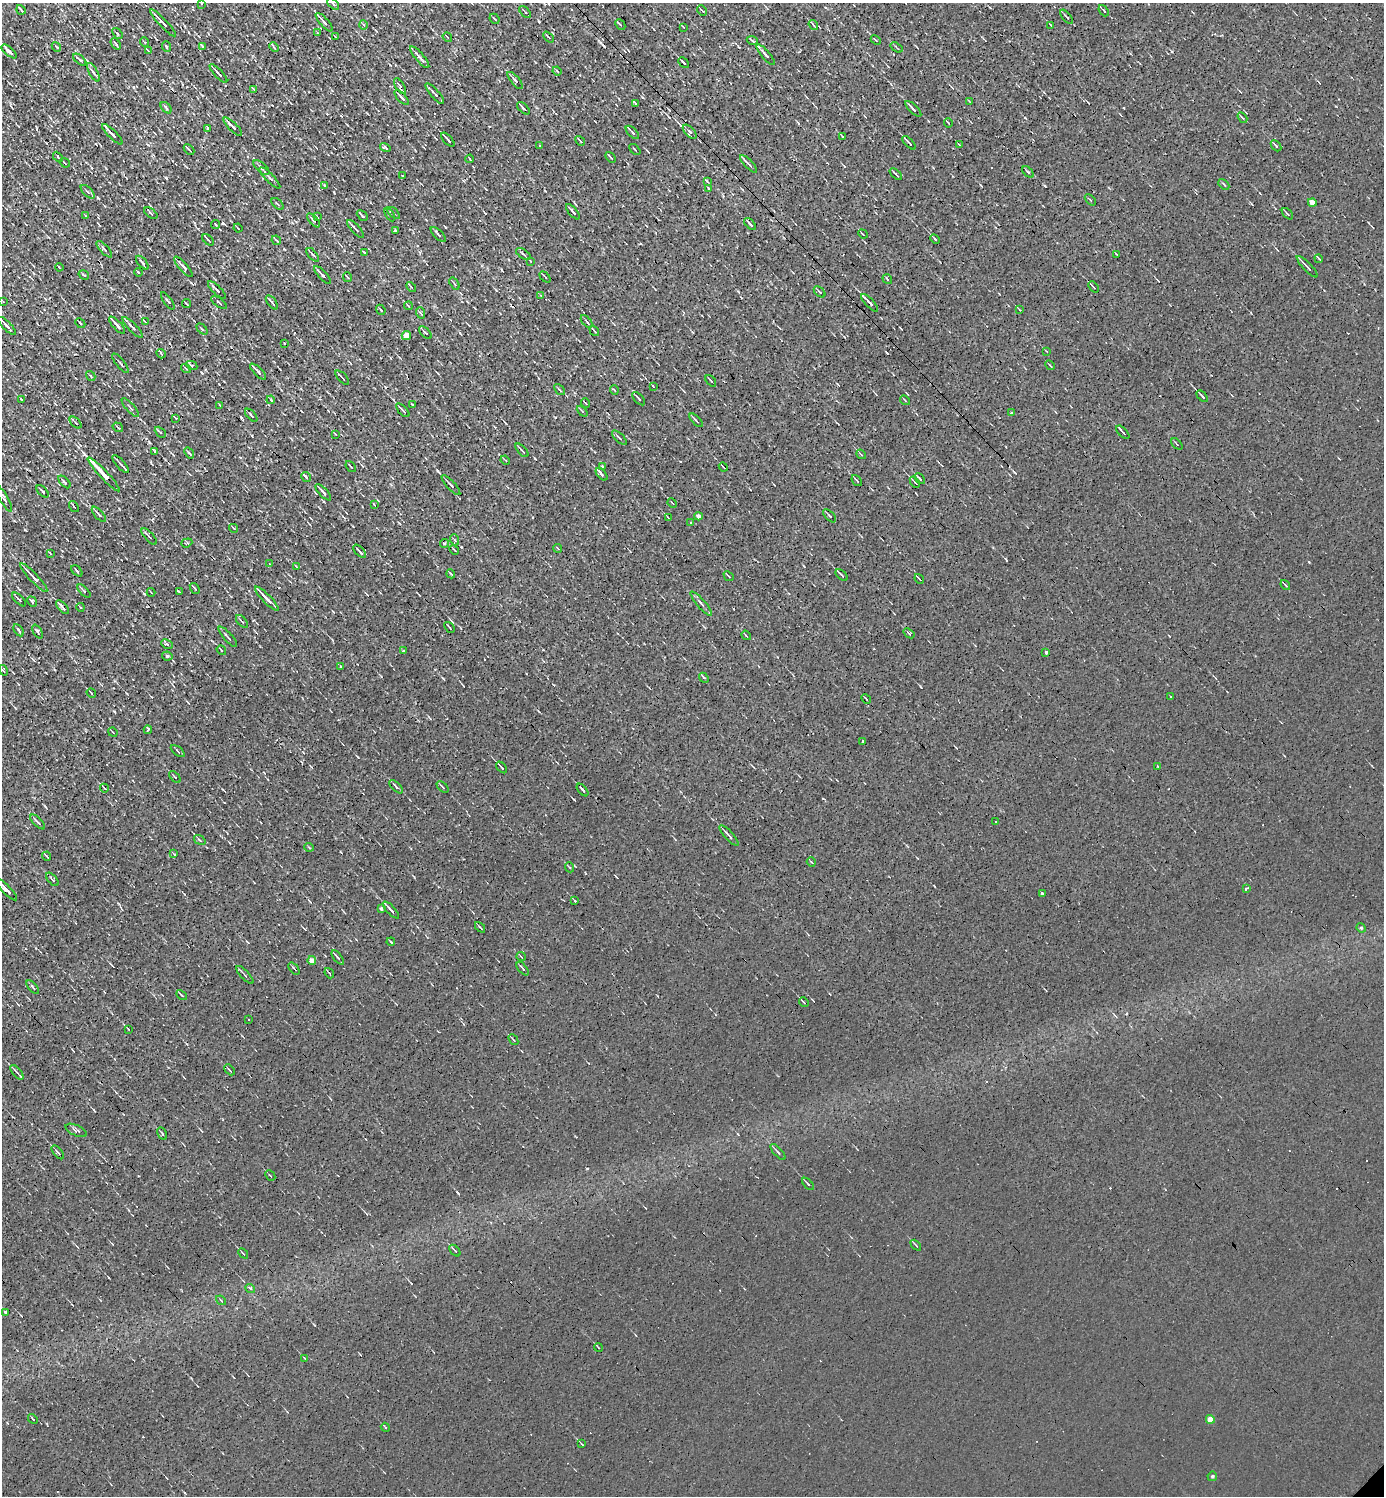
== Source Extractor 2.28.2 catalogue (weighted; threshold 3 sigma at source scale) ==
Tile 11 of 4 x 4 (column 3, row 3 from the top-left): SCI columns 3062-4443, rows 1495-2988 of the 5978 x 5977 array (HDU 1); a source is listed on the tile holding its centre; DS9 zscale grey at full resolution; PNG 1386 x 1498 px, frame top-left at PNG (2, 3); each listed source drawn as its Kron ellipse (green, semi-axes under 4 px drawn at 4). Shown black and unused: <1% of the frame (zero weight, under 3 of 4 exposures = <1% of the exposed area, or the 3 px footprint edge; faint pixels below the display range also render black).
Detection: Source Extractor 2.28.2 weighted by HDU 2 'WHT'; one run over the whole footprint, this tile lists its part. Background 0.00236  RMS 0.01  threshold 0.0455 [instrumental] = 3 sigma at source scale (4.5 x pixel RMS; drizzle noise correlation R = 1.50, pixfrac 1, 0.05/0.05 arcsec/px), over >= 5 px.
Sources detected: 349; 28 cosmic-ray / hot-pixel residue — neither listed nor drawn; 2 inside a brighter listed object's ellipse — not listed separately; the other 319 listed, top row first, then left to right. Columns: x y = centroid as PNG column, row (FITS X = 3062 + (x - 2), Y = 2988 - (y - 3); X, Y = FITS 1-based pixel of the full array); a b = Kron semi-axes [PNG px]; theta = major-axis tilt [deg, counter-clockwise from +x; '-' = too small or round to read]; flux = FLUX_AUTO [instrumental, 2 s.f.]
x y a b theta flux
202 3 2 2 - 1.2
333 4 7 3 -45 1.7
21 10 5 2 - 1.4
702 11 6 2 -48 1.3
1104 11 6 3 -49 1.1
525 12 7 3 -47 1.4
1067 17 8 3 -50 1.7
494 19 5 3 - 1.5
324 22 12 3 -49 3.8
163 23 18 3 -46 6
620 24 6 3 -47 1.3
364 25 4 3 - 1.2
813 25 5 3 - 1.4
1051 25 3 2 - 0.95
683 27 4 2 - 0.7
317 32 4 2 - 0.83
117 34 6 3 -54 1.5
335 36 4 2 - 0.82
447 37 5 3 - 0.81
548 37 6 2 -48 1.1
752 40 5 3 - 1.3
876 40 5 3 - 1.4
144 42 5 3 - 1.2
116 44 6 2 -53 1.4
203 46 4 3 - 6.8
56 47 5 3 - 1
166 47 5 3 - 1.2
274 47 5 3 - 1.2
897 47 7 3 -36 1
148 50 3 2 - 0.76
9 52 9 3 -41 4.2
766 55 13 3 -49 3.4
420 57 14 3 -49 4.1
80 60 8 2 -40 1.9
684 63 6 2 -45 2.2
557 71 4 2 - 0.89
93 72 10 4 -61 2.7
218 73 12 3 -47 3
515 80 11 3 -49 3.1
400 86 9 4 -57 2.1
253 89 4 2 - 1.1
435 94 13 2 -49 2.4
402 98 9 2 -46 3
969 101 3 2 - 0.57
635 103 3 3 - 9.6
166 108 7 4 -47 2.1
523 108 8 2 -45 2.7
913 109 10 3 -44 3.8
1242 118 6 2 -56 1.3
948 123 5 2 - 0.93
233 127 12 3 -45 5.2
207 128 4 2 - 0.93
632 132 8 2 -44 2.4
690 132 9 4 -47 2.7
112 134 14 3 -45 5.3
842 136 4 2 - 0.84
448 140 8 2 -47 2.7
580 141 5 3 - 1.7
909 143 8 2 -46 2.2
539 145 2 2 - 0.89
959 145 3 2 - 0.87
1276 146 6 3 -48 1.6
385 147 5 2 - 1.4
635 149 6 2 -46 0.99
189 150 6 2 -46 2.1
58 157 6 3 -47 1.2
611 157 6 2 -47 1.5
470 159 4 2 - 0.83
65 163 5 2 - 1
748 164 11 2 -46 3.4
261 168 10 5 -42 3.1
1028 172 7 3 -45 1.3
896 174 7 2 -43 1.7
402 176 2 2 - 0.97
270 178 14 3 -46 3
707 181 4 2 - 0.94
1224 184 6 2 -44 1
324 185 4 3 - 0.87
708 188 3 2 - 0.69
88 192 9 4 -45 1.9
1090 200 6 2 -45 0.95
1312 203 4 4 - 10
278 204 7 2 -40 1.2
573 212 9 3 -49 2.6
151 213 8 3 -36 1.3
394 213 7 3 -41 2
1287 214 7 3 -45 1.5
390 215 7 3 -59 1.8
86 216 4 2 - 0.85
362 216 6 2 -46 1.9
317 217 3 2 - 0.96
313 220 8 3 -48 2
215 224 4 2 - 1.3
750 224 7 2 -47 2.3
238 228 4 2 - 1
355 229 11 3 -47 3.7
395 230 3 3 - 2.6
863 234 5 2 - 1.1
438 235 10 2 -45 2.2
935 239 5 2 - 1.7
208 240 7 3 -44 1.7
276 240 5 2 - 1
104 249 10 3 -47 2.2
364 253 4 2 - 1
523 254 8 3 -34 1.4
1116 254 3 2 - 0.59
313 255 8 3 -49 1.8
1319 259 4 2 - 1.2
530 261 4 2 - 0.79
142 263 8 3 -49 1.7
59 267 4 2 - 0.89
183 267 13 3 -49 4.6
1307 267 14 3 -46 3.8
138 272 4 2 - 1.1
84 275 5 2 - 1
322 275 11 3 -47 3.1
347 277 5 3 - 0.88
545 277 6 2 -45 1.1
887 279 5 2 - 1
454 284 6 2 -55 1.1
411 287 6 3 -46 1.1
1093 287 6 2 -47 1.5
217 290 12 3 -44 3
820 292 7 3 -43 1.3
541 296 3 2 - 0.64
3 301 2 2 - 0.74
168 301 10 3 -55 1.9
272 302 8 2 -52 2.2
219 303 9 2 -36 1.4
870 303 11 3 -46 6.2
187 304 5 2 - 1.1
408 306 4 3 - 0.93
1019 309 3 2 - 0.73
381 310 5 2 - 0.96
421 313 6 3 -70 1.1
145 322 4 2 - 0.86
587 322 7 3 -51 1.7
80 323 5 3 - 1.5
117 325 11 3 -48 4.7
7 326 12 3 -45 3.8
132 327 14 4 -45 4.4
202 329 6 3 -45 1.3
594 331 6 2 -55 1.1
425 333 8 3 -43 1.9
406 335 5 4 - 10
284 343 3 3 - 2.8
1046 351 3 2 - 0.74
161 354 5 3 - 2
120 363 12 2 -50 1.5
192 365 6 3 -28 1.6
1050 365 5 2 - 0.91
186 368 5 3 - 1.1
258 372 10 2 -45 5.1
91 376 5 3 - 1.2
342 378 9 2 -47 2.1
711 381 6 2 -49 1.2
653 386 4 2 - 0.74
559 389 6 3 -49 1.2
614 390 5 3 - 0.92
1202 396 7 2 -48 2.2
21 399 3 2 - 1.1
639 399 8 3 -47 1.6
271 400 4 3 - 1.2
905 400 5 2 - 0.77
585 403 5 2 - 0.87
412 404 3 2 - 0.69
220 405 4 2 - 0.74
130 408 12 2 -48 1.5
403 410 8 3 -46 3
582 411 6 3 -45 1.3
1011 413 4 2 - 1.4
251 415 8 2 -46 1.6
176 418 3 2 - 0.7
696 420 8 2 -46 2.1
76 423 7 2 -45 1.4
118 427 6 3 -35 1.2
160 432 6 3 -44 1.1
1123 432 8 2 -47 2.4
335 434 4 2 - 0.91
619 438 9 3 -43 2.1
1177 444 7 2 -44 1
522 450 8 2 -47 1.7
155 451 4 3 - 13
189 453 6 3 -52 1.1
861 454 5 3 - 1.1
505 460 5 2 - 0.91
121 464 11 2 -49 2.5
351 466 6 2 -51 1.1
603 467 3 3 - 4.8
723 467 5 2 - 0.92
104 474 23 3 -47 43
602 474 7 3 -48 3.5
306 477 5 3 - 1.5
920 479 6 2 -49 1.4
857 480 6 2 -51 1.4
64 482 7 4 -47 1.8
915 482 6 3 -51 1.3
451 485 13 3 -48 2.7
43 491 7 3 -45 1.7
323 492 10 3 -47 3.1
4 499 14 3 -61 2.9
672 503 5 2 - 0.65
374 505 4 2 - 0.72
74 506 6 3 -53 1.3
99 514 9 3 -48 2.9
699 516 4 3 - 3.7
830 516 8 3 -46 1.7
668 517 3 2 - 0.85
691 522 2 2 - 0.97
234 528 4 2 - 0.94
149 536 10 4 -47 2.2
455 540 5 3 - 1.1
187 543 6 3 20 1.1
445 543 4 4 - 2.1
558 548 4 3 - 0.95
454 550 5 2 - 0.85
360 551 8 3 -47 2.2
50 553 4 2 - 0.87
269 564 3 3 - 1
297 567 4 2 - 0.78
77 571 6 3 -45 1.2
451 574 4 3 - 1
842 575 7 2 -43 2.7
729 576 6 2 -42 1.2
34 578 19 3 -47 8.1
919 579 5 2 - 0.95
1285 585 5 3 - 1.1
195 588 6 3 -52 1.9
84 591 8 3 -46 1.6
151 592 4 2 - 0.66
179 592 3 2 - 1.2
19 599 8 2 -46 1.9
267 599 16 3 -46 8.8
32 601 6 4 -58 2
701 604 15 3 -49 3.1
62 607 8 3 -48 4.2
80 607 4 3 - 1.1
242 621 8 3 -49 1.7
449 627 6 2 -49 1.3
19 630 7 2 -58 1.5
37 632 7 3 -63 1.5
909 633 6 3 -37 1.1
746 635 5 2 - 0.97
228 637 13 3 -48 2.3
167 644 6 3 -27 2.2
221 650 5 3 - 1.9
403 651 4 3 - 0.91
1046 652 3 3 - 2.8
167 656 5 4 - 1.5
340 666 3 2 - 0.71
3 670 6 3 -56 1.2
704 678 5 3 - 1.8
91 693 5 2 - 1.5
1171 696 3 3 - 8.2
866 699 5 2 - 0.84
148 730 4 2 - 2.5
113 732 5 2 - 0.76
862 742 4 2 - 1.6
178 751 8 3 -37 1.4
1158 766 2 2 - 1.2
502 767 7 2 -47 1.7
175 777 7 3 -45 1.1
396 787 8 3 -44 2.1
443 787 7 3 -43 1.3
104 788 4 2 - 0.86
583 790 7 2 -49 1.9
38 822 9 3 -45 2.7
995 822 3 3 - 1.6
729 836 13 3 -47 3.4
200 840 6 3 -35 1.2
309 847 5 3 - 0.85
174 854 4 3 - 0.7
47 856 4 2 - 1.2
811 862 5 2 - 0.88
569 867 5 3 - 0.97
52 879 8 3 -50 1.7
6 889 15 3 -45 8.2
1246 889 3 3 - 3.4
1043 894 4 3 - 24
575 901 3 3 - 7.1
381 909 3 3 - 2.4
391 910 11 2 -47 3.8
480 927 6 2 -46 1.2
1361 928 5 4 - 1.4
391 942 4 2 - 0.98
521 956 5 3 - 0.96
338 958 8 3 -51 1.8
312 961 4 4 - 8.9
294 968 7 2 -51 1
523 969 8 2 -50 2.1
329 973 5 3 - 0.9
245 975 11 3 -46 1.9
33 987 8 3 -47 1.5
181 995 6 3 -45 1.5
804 1002 5 3 - 1.2
248 1019 2 2 - 0.83
128 1029 3 2 - 0.83
513 1040 6 3 -49 1.1
229 1070 6 2 -45 1
17 1072 9 2 -50 2
76 1130 11 5 -25 2.8
162 1133 6 3 -62 1.4
58 1152 8 2 -51 1.4
778 1152 10 3 -48 2.2
270 1176 6 2 -48 0.87
808 1184 7 2 -46 1.5
916 1245 6 2 -47 1.2
455 1251 7 3 -47 1.3
243 1253 6 2 -46 1.3
250 1288 5 3 - 3.2
221 1300 5 3 - 0.88
6 1312 3 3 - 8.9
598 1347 4 2 - 0.92
304 1358 4 2 - 0.67
33 1419 5 2 - 1.2
1210 1419 4 4 - 13
385 1427 5 2 - 0.92
582 1444 3 2 - 0.78
1212 1476 5 4 - 1.6
Overlapping masked pixels (flux is a lower limit): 2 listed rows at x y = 870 303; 104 474
Isophote crosses this tile's border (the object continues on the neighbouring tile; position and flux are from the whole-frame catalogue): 3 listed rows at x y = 202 3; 333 4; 6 889
Unlisted compact peaks at least as high as the median listed source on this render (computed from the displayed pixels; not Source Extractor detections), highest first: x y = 166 178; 98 198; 144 594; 25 530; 920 686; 458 1193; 1172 51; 284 249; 334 192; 1014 472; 443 678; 358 757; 1336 106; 1006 560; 119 509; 390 65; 496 290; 333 612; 184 894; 381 676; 45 806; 252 436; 642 97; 934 886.